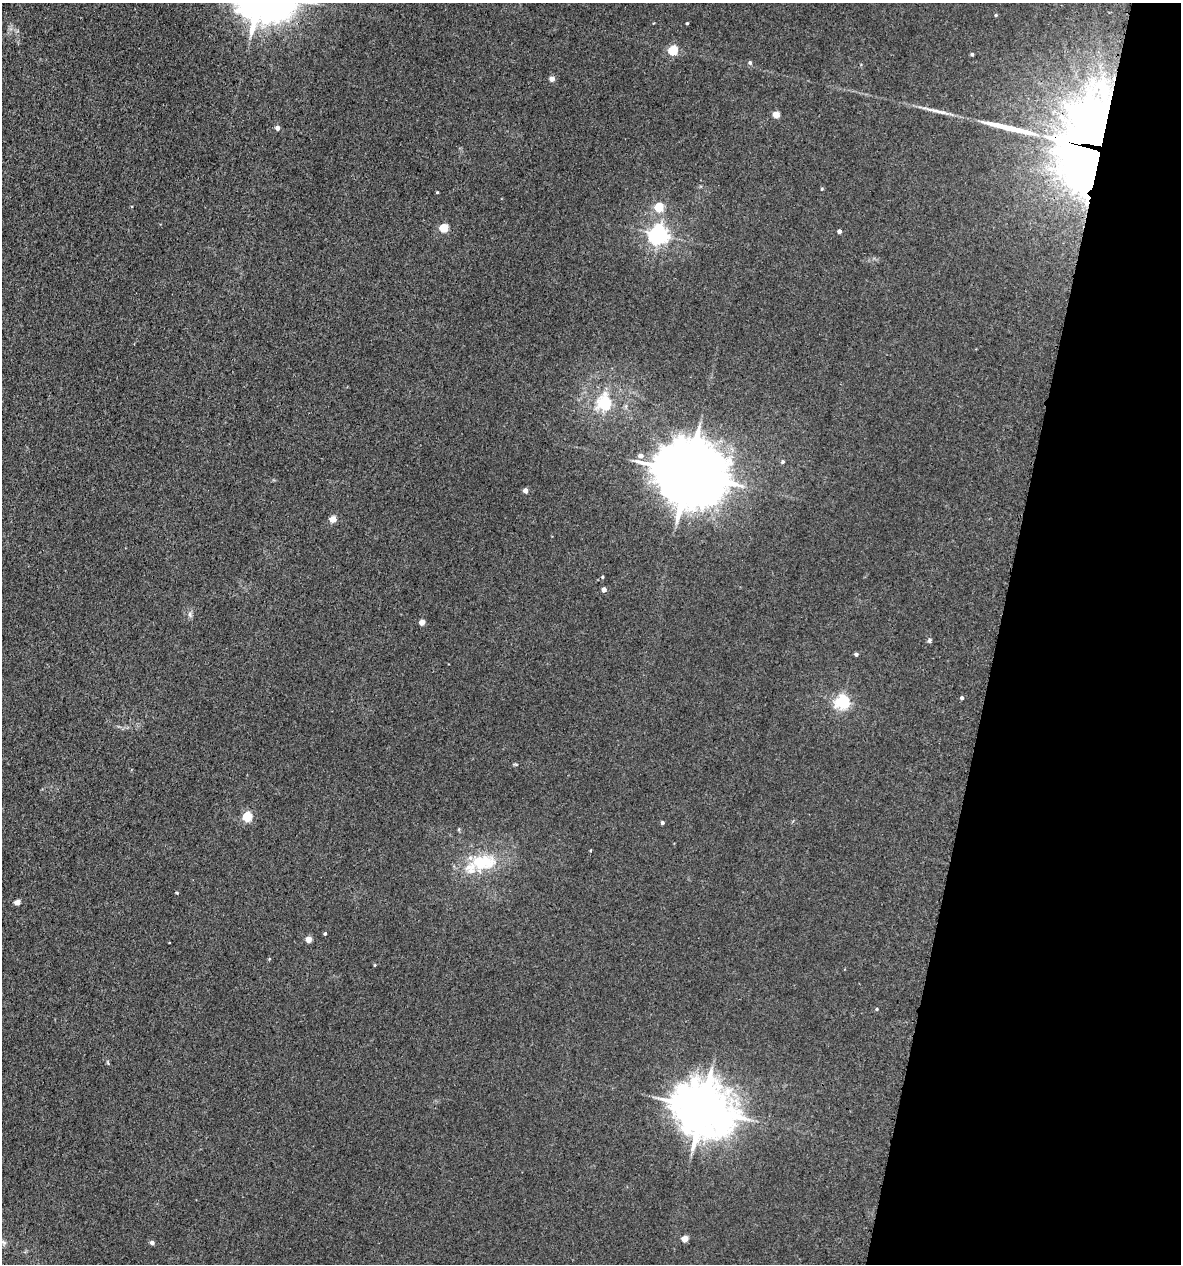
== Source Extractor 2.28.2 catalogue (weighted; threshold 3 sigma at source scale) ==
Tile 8 of 4 x 4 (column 4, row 2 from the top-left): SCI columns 3873-5051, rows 2574-3835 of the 5223 x 5150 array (HDU 1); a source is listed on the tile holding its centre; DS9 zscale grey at full resolution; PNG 1183 x 1266 px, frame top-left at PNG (2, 3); no overlay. Shown black and unused: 15% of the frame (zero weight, under 3 of 5 exposures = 5% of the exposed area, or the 3 px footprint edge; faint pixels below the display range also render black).
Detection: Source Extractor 2.28.2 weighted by HDU 2 'WHT'; one run over the whole footprint, this tile lists its part. Background 0.0171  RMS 0.0029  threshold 0.013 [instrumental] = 3 sigma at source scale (4.5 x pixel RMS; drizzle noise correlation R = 1.50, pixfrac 1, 0.05/0.05 arcsec/px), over >= 5 px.
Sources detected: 49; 1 long thin detection or spike segment (spike, bleed or trail) — not listed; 3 inside a brighter listed object's ellipse — not listed separately; the other 45 listed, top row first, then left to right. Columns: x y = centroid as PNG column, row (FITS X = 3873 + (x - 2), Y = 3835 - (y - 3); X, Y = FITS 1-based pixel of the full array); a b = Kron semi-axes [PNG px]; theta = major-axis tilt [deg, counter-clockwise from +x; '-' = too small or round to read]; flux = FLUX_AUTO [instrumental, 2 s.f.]
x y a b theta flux
996 15 4 4 - 0.33
687 23 3 3 - 0.32
673 50 5 5 - 19
972 54 3 3 - 0.45
750 63 5 5 - 0.63
552 79 4 4 - 2.2
935 110 31 4 -10 2.6
776 115 5 4 - 5.3
277 128 4 4 - 1.5
1090 158 40 36 -86 450
822 189 4 3 - 0.26
437 192 3 3 - 0.24
658 207 5 5 - 14
443 228 5 5 - 13
839 231 4 4 - 0.97
659 235 6 6 - 150
604 403 6 6 - 50
640 456 6 5 - 1.4
782 462 5 4 - 0.5
688 473 21 17 -21 2400
525 490 4 4 - 1.9
333 519 5 4 - 4.7
602 577 4 3 - 0.27
604 589 4 4 - 1.6
190 614 7 4 90 0.67
422 622 4 4 - 3.1
929 640 6 5 - 0.5
856 654 4 3 - 0.73
962 698 4 3 - 0.58
843 702 6 5 - 66
515 764 6 3 -19 0.31
247 817 5 5 - 20
662 823 4 4 - 0.56
483 862 37 21 3 14
177 893 4 3 - 0.26
17 902 4 4 - 3
325 934 3 3 - 0.45
308 939 4 4 - 3.8
375 965 4 3 - 0.25
877 1009 4 3 - 0.33
108 1063 6 3 -71 0.33
702 1109 18 15 -27 1400
684 1239 4 4 - 4.7
4 1242 9 5 -38 0.85
152 1243 4 4 - 1.1
Overlapping masked pixels (flux is a lower limit): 1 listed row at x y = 1090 158